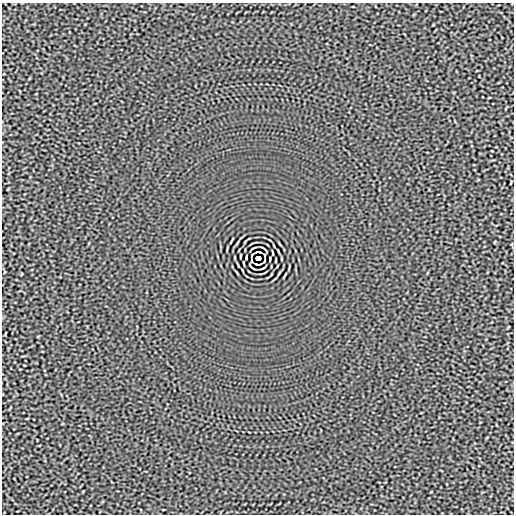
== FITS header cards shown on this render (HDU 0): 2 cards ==
NAXIS1  =                  512
NAXIS2  =                  512

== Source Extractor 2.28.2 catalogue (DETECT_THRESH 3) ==
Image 512 x 512 px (HDU 0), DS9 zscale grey, 1 PNG px = 1 image px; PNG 516 x 516 px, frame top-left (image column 1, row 512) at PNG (2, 3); no overlay
Background -2.77e-05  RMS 0.0015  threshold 0.00465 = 3 sigma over >= 5 px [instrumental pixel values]
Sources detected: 9; all 9 listed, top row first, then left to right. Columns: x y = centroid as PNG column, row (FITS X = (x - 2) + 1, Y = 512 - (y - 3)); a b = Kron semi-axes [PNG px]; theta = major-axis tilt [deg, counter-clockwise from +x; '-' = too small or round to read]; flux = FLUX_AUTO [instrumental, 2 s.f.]
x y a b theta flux
258 252 6 2 0 0.15
252 255 5 2 - 0.032
240 256 3 2 - 0.064
258 258 5 4 - 4
276 260 3 2 - 0.064
251 261 3 2 - 0.082
264 261 5 2 - 0.032
244 263 4 2 - 0.087
258 264 6 2 0 0.15